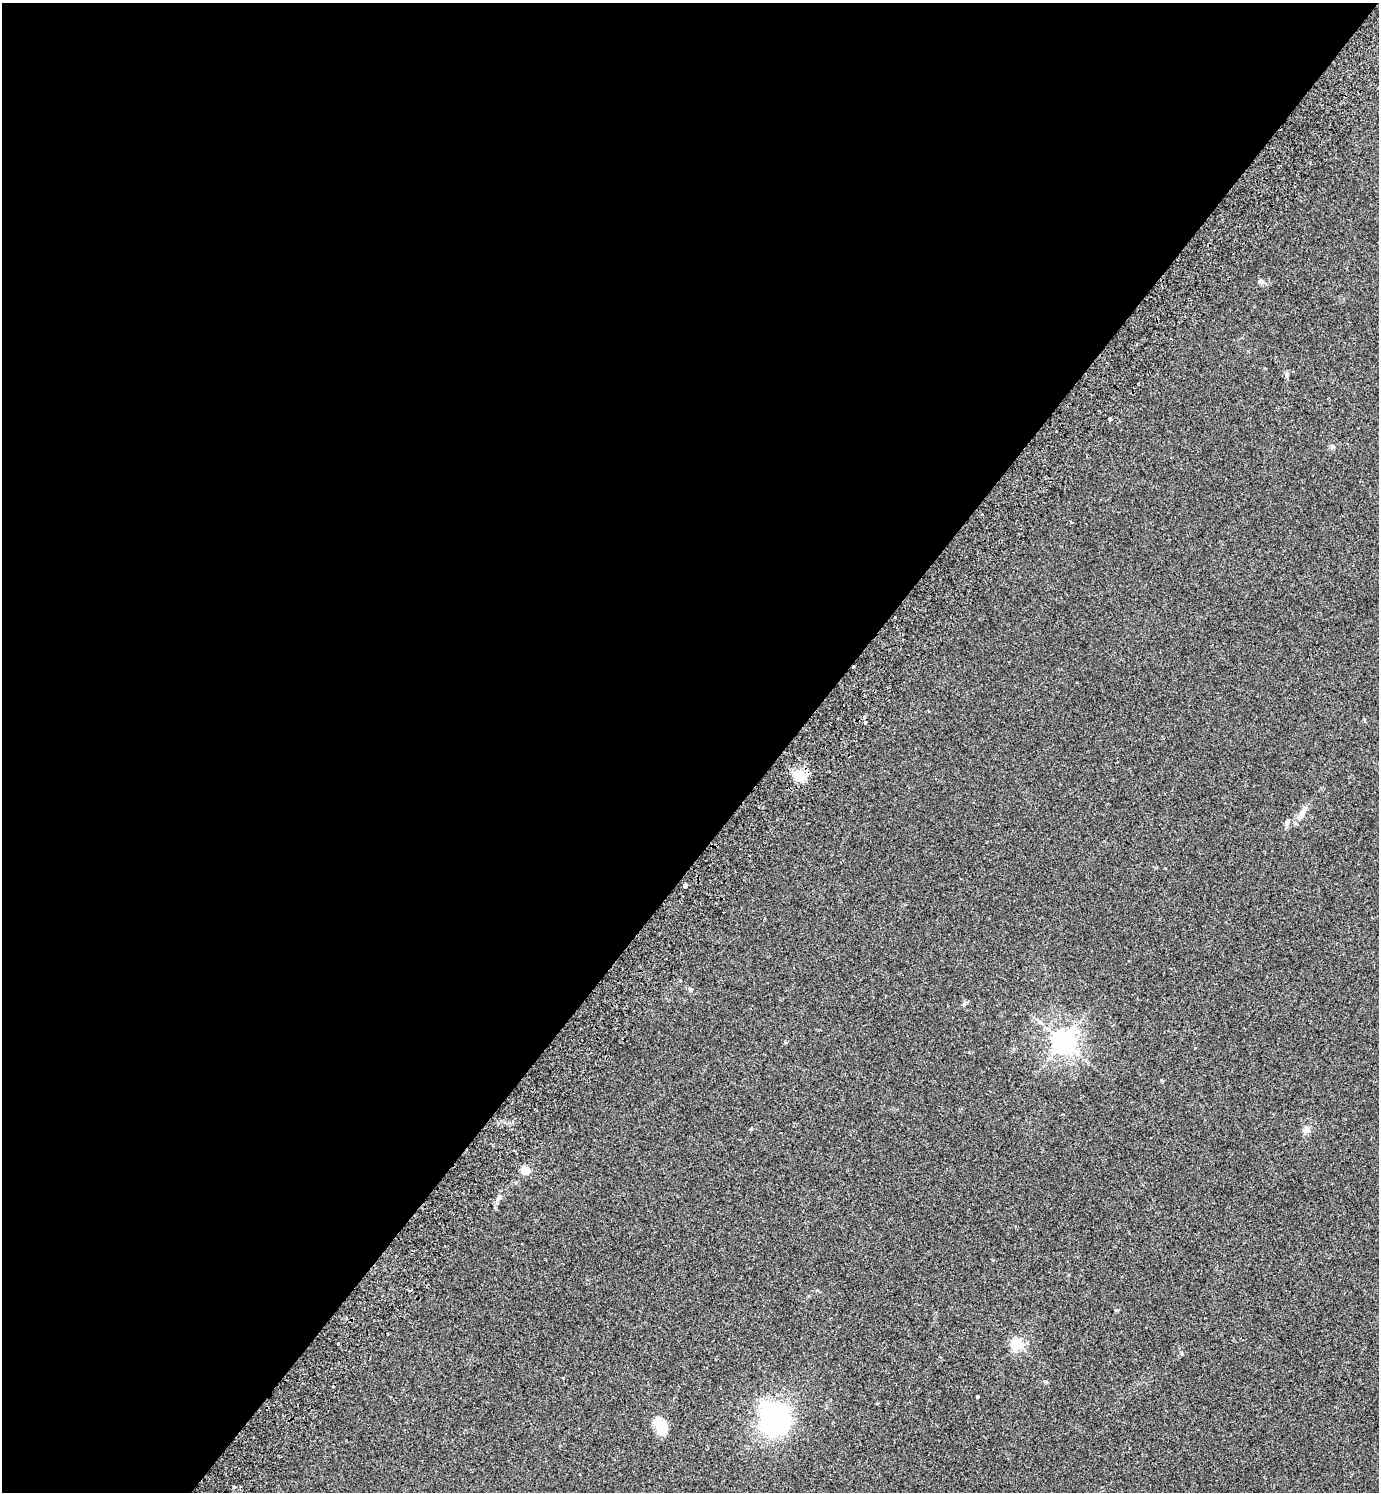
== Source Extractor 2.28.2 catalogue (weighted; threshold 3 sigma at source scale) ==
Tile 5 of 4 x 4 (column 1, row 2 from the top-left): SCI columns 205-1581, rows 3022-4511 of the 6057 x 6041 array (HDU 1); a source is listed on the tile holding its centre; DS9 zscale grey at full resolution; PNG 1381 x 1494 px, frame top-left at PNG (2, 3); no overlay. Shown black and unused: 57% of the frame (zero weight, under 2 of 3 exposures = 3% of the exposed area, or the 3 px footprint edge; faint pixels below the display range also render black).
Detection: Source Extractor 2.28.2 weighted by HDU 2 'WHT'; one run over the whole footprint, this tile lists its part. Background 0.0259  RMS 0.0068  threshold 0.0307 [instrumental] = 3 sigma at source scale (4.5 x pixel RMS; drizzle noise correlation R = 1.50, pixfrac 1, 0.05/0.05 arcsec/px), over >= 5 px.
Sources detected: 25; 1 inside a brighter object's white glare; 2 cosmic-ray / hot-pixel residue — not listed; the other 22 listed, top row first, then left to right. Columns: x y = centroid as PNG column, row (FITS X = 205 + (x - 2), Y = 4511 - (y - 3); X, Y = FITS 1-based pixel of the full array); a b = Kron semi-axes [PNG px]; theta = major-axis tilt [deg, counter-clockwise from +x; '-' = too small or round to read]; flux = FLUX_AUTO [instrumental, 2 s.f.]
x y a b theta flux
1260 281 7 5 20 1.3
1287 375 6 4 -90 1.1
1110 419 3 3 - 2.8
1332 447 7 4 0 1.1
864 717 3 3 - 1.9
865 722 3 3 - 1.1
801 776 15 13 58 8.1
1302 813 24 6 57 4.9
685 885 4 3 - 7.2
964 1004 9 4 55 1.1
1063 1041 7 7 - 560
785 1042 4 3 - 0.94
1306 1130 9 8 - 3
525 1170 5 5 - 28
499 1198 7 6 - 2
1116 1310 5 4 - 0.65
1017 1344 5 5 - 91
1045 1381 6 3 -19 0.73
978 1397 3 2 - 0.66
775 1419 31 25 -55 110
661 1427 22 13 -66 11
234 1487 3 3 - 0.93
Unlisted compact peaks at least as high as the median listed source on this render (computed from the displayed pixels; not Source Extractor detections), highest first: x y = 1182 1354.